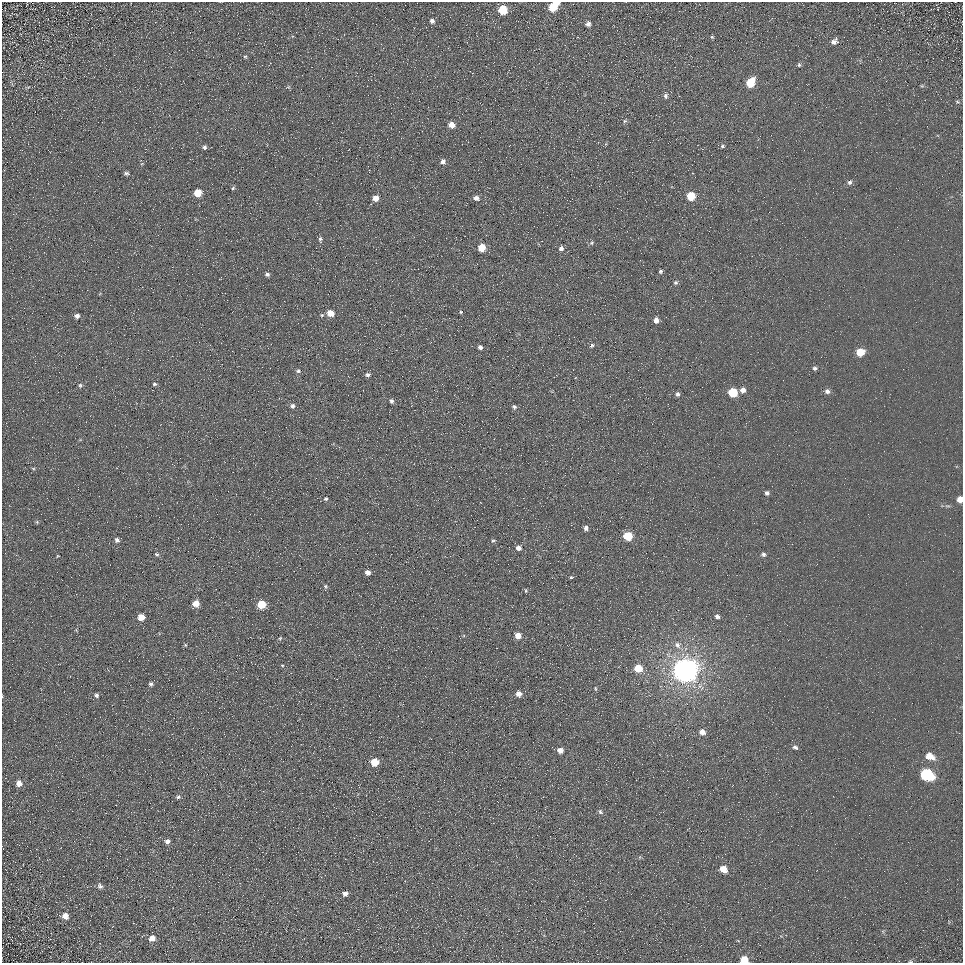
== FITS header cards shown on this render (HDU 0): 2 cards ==
NAXIS1  =                  961
NAXIS2  =                  961

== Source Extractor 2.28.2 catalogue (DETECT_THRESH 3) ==
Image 961 x 961 px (HDU 0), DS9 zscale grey, 1 PNG px = 1 image px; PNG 965 x 965 px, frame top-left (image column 1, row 961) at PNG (2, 2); no overlay
Background 4.93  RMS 7.7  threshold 23.2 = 3 sigma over >= 5 px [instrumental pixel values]
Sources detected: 101; all 101 listed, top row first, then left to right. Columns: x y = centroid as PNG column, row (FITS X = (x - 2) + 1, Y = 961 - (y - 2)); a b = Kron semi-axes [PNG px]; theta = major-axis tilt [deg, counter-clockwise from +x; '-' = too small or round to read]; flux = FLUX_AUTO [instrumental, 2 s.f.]
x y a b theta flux
553 7 9 6 43 16000
503 10 6 6 - 18000
432 21 6 6 - 1800
588 24 6 5 - 2000
712 37 5 5 - 570
834 42 8 7 - 2300
245 56 6 4 0 610
799 65 5 4 - 770
750 83 7 5 54 16000
922 86 6 3 -17 580
666 96 6 5 - 1400
957 102 6 4 -3 630
625 121 6 4 43 800
451 125 6 5 - 4600
723 146 5 4 - 850
204 147 6 5 - 1200
443 161 6 5 - 2600
126 173 6 5 - 1100
849 182 6 6 - 1300
233 188 5 5 - 740
198 193 6 5 - 10000
691 196 6 5 - 16000
375 198 6 5 - 4000
476 198 6 5 - 2600
320 239 8 4 84 1100
592 243 6 5 - 940
482 248 5 5 - 11000
561 248 5 5 - 1900
661 271 4 4 - 970
267 274 5 4 - 1400
676 282 6 5 - 1000
87 290 2 2 - 270
461 312 4 4 - 590
330 313 5 5 - 7100
77 316 5 5 - 1900
656 320 5 5 - 3400
592 345 5 4 - 880
480 347 4 4 - 1500
860 352 7 5 13 10000
815 368 5 4 - 1200
298 371 5 4 - 900
368 375 6 4 19 1200
154 384 5 4 - 960
80 385 6 5 - 1000
743 390 6 6 - 3000
827 391 6 6 - 2000
733 392 6 6 - 21000
678 394 6 5 - 1400
392 401 5 4 - 1200
292 406 6 5 - 1400
514 407 5 5 - 1000
33 468 6 3 -20 560
767 493 5 5 - 1400
326 499 5 5 - 980
960 499 5 5 - 4900
261 518 2 2 - 2700
37 522 6 4 -48 610
586 528 4 4 - 1800
628 536 6 5 - 18000
117 540 6 5 - 1600
493 541 6 4 21 720
518 548 6 5 - 2400
157 554 6 4 -17 870
763 554 5 5 - 1400
58 556 3 3 - 390
367 572 6 5 - 2400
571 577 5 3 - 560
325 586 6 5 - 940
526 591 6 3 -89 510
196 604 6 5 - 5600
261 604 6 5 - 15000
717 616 6 5 - 1400
141 617 5 5 - 6900
518 635 5 5 - 5300
280 638 7 5 67 730
185 645 5 4 - 600
677 645 10 8 -49 3000
282 665 4 4 - 540
638 668 6 6 - 11000
685 670 8 8 - 820000
151 684 5 5 - 1300
595 689 6 3 -81 530
519 694 5 5 - 3500
97 695 6 5 - 1100
702 732 6 5 - 3500
795 747 7 5 -34 1300
560 750 5 4 - 4200
930 756 9 6 -25 6800
374 762 6 5 - 12000
927 775 9 6 -26 57000
19 783 7 7 - 3400
178 797 6 5 - 1100
600 812 6 5 - 1100
167 841 5 5 - 2100
723 869 6 5 - 6600
100 886 7 6 - 1400
345 894 5 4 - 2000
65 916 8 7 - 3400
152 938 7 6 - 3500
744 960 6 5 - 9500
910 962 6 3 -8 550
At the frame edge (FLAGS 8, measured only in part): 4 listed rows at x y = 553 7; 960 499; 744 960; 910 962